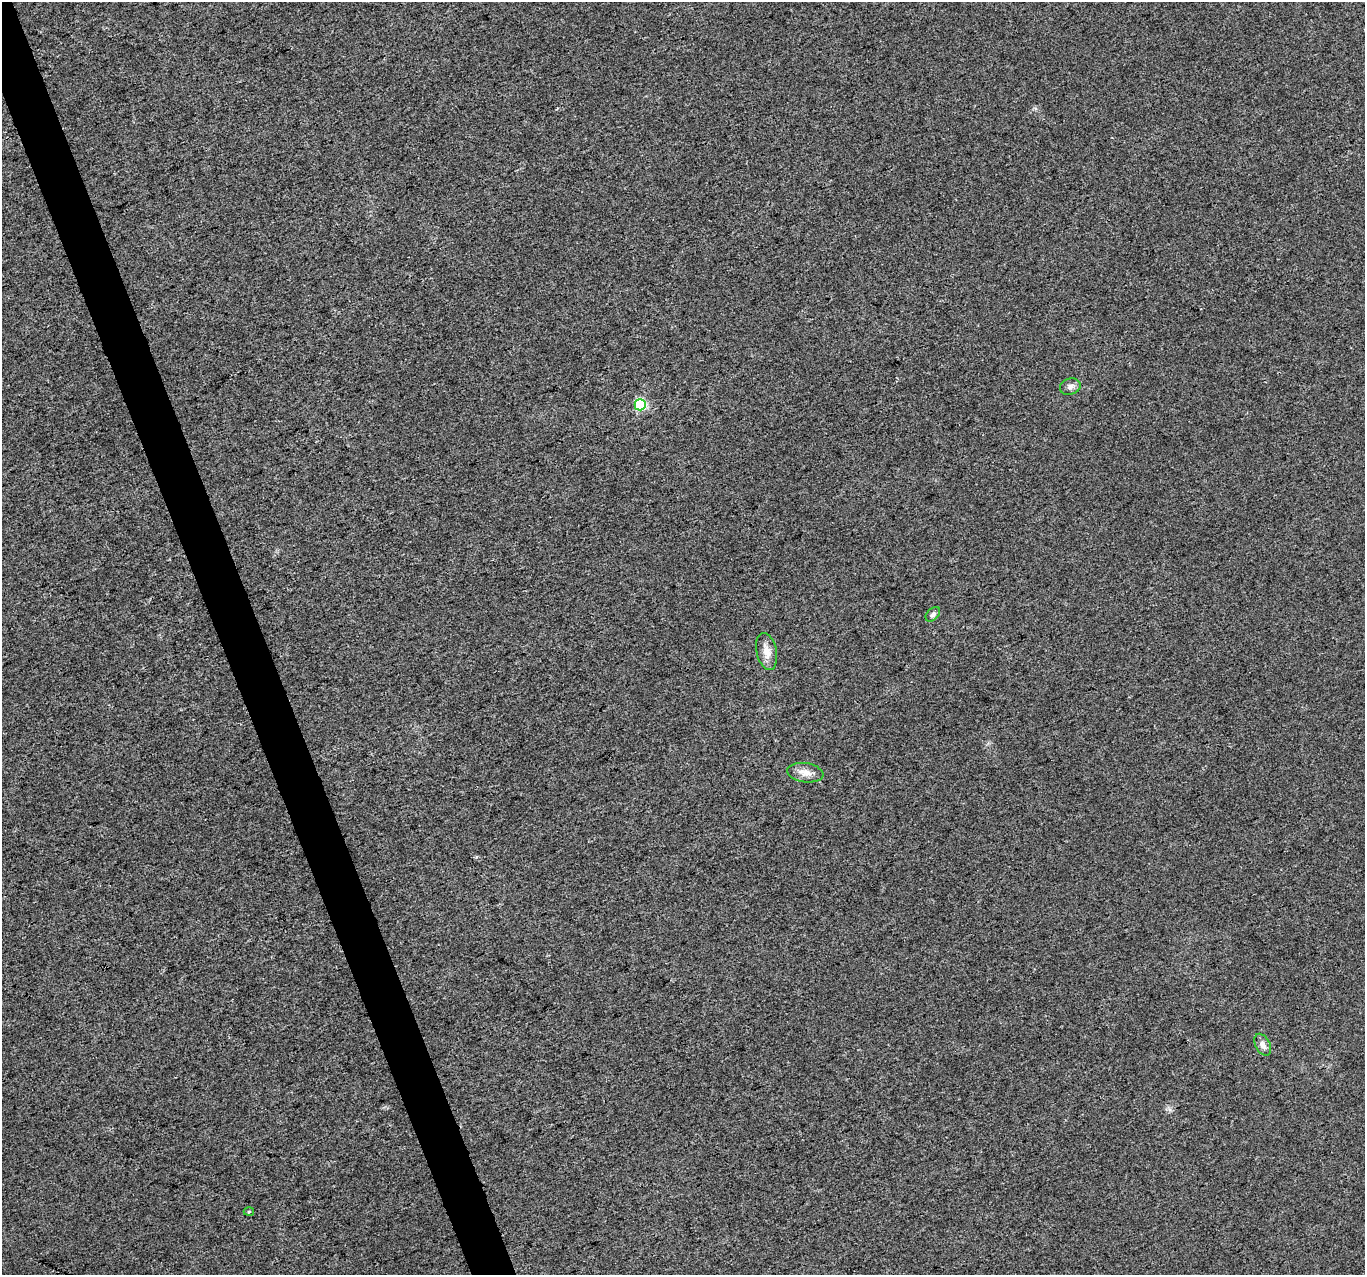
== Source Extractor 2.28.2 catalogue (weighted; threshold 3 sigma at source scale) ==
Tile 11 of 4 x 4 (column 3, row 3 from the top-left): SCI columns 2731-4093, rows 1400-2672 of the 5457 x 5290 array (HDU 1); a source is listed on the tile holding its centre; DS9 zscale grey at full resolution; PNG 1367 x 1277 px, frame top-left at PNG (2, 2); each listed source drawn as its Kron ellipse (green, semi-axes under 4 px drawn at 4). Shown black and unused: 3% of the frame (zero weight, under 3 of 4 exposures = <1% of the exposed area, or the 3 px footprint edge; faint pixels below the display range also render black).
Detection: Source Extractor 2.28.2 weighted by HDU 2 'WHT'; one run over the whole footprint, this tile lists its part. Background 0.00548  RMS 0.0035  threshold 0.0156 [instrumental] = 3 sigma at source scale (4.5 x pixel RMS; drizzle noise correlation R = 1.50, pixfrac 1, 0.0396/0.0396 arcsec/px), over >= 5 px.
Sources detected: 7; all 7 listed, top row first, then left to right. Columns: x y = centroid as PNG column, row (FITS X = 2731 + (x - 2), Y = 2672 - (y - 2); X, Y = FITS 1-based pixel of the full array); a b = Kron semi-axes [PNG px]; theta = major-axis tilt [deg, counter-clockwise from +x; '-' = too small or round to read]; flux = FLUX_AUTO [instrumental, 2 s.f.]
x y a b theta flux
1070 387 10 8 18 1.6
640 405 5 5 - 37
933 614 9 5 46 1
767 652 19 10 -78 3.5
805 773 18 9 -8 3.1
1263 1045 12 7 -61 1.9
249 1212 5 3 - 0.37